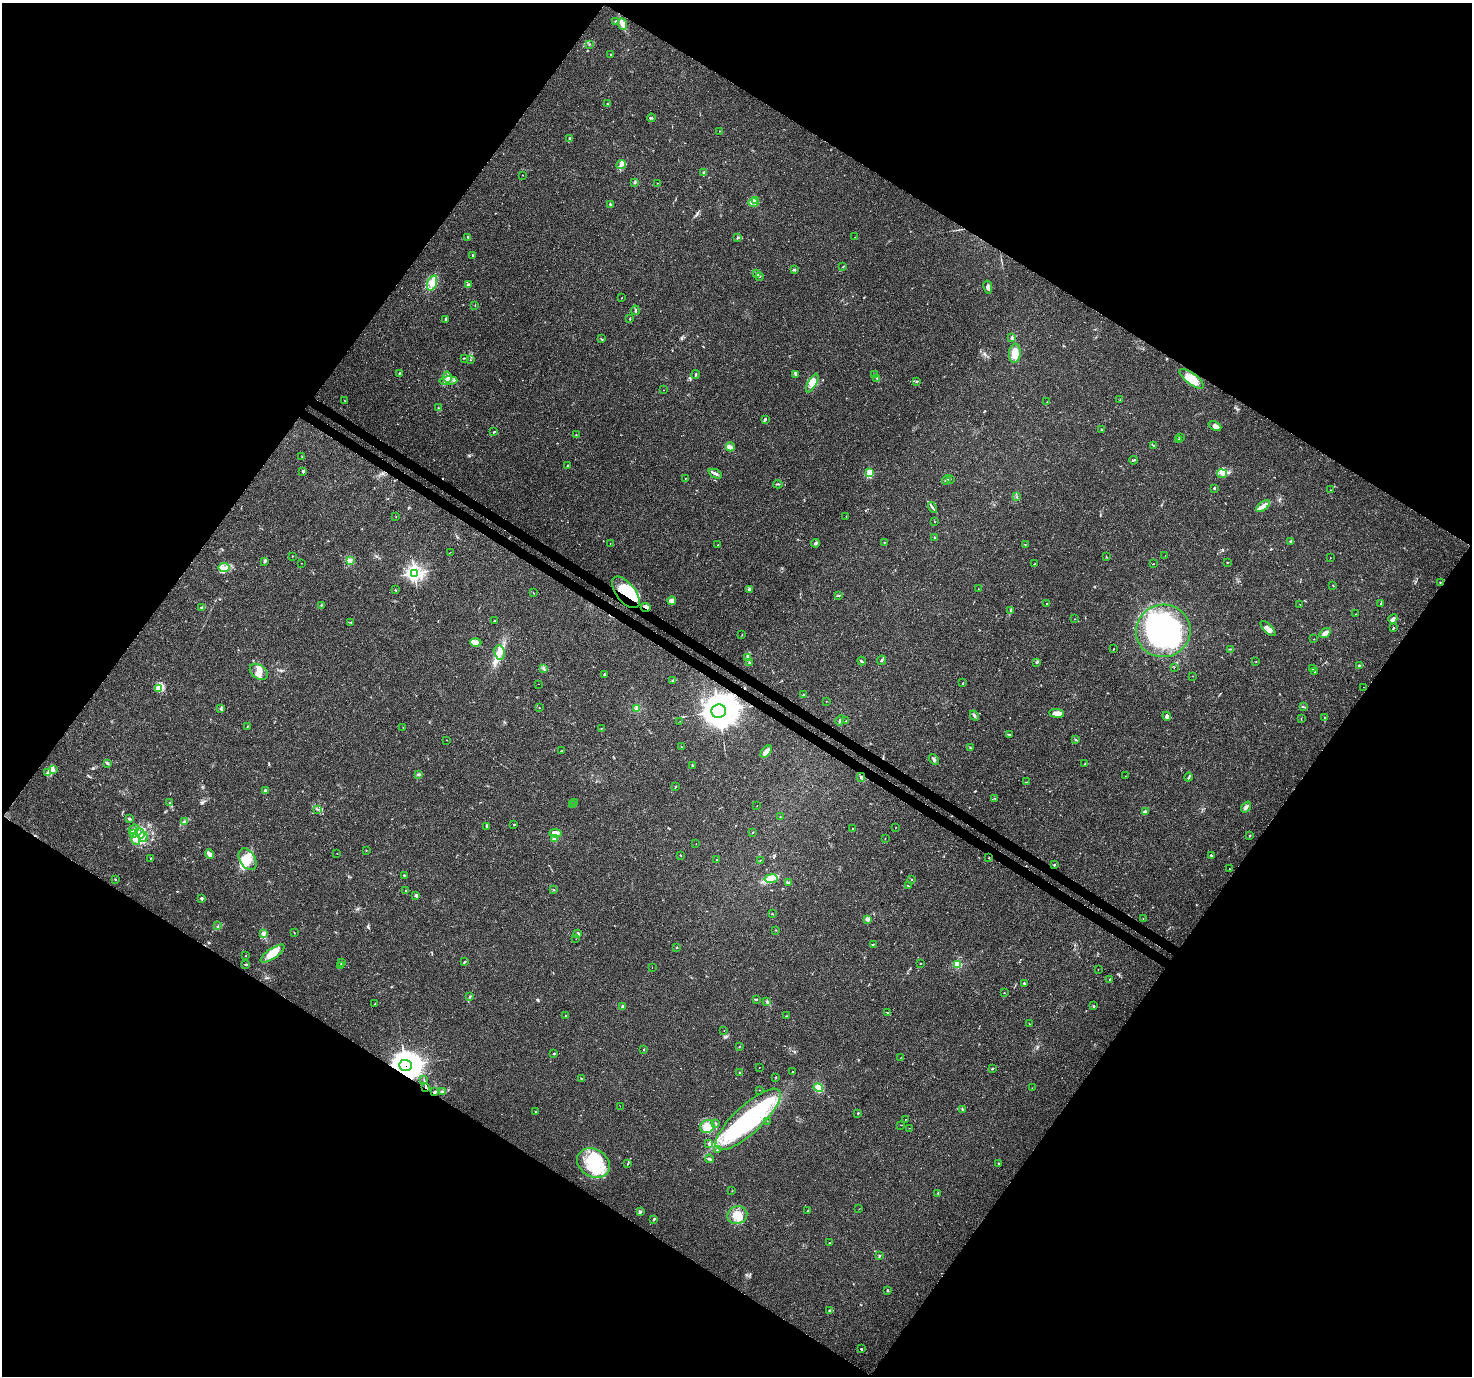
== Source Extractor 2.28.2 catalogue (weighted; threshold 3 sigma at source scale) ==
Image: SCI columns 36-5914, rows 234-5728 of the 5958 x 6028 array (HDU 1 of 3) = the unmasked area's bounding box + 8 px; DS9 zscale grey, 4 x 4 block average (1 PNG px = mean of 4 x 4 image px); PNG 1474 x 1378 px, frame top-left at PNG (2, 3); each listed source drawn as its Kron ellipse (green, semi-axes under 4 px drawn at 4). Shown black and unused: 49% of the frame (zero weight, under 3 of 4 exposures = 5% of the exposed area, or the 3 px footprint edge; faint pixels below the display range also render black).
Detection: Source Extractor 2.28.2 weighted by HDU 2 'WHT'. Background 0.0158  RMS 0.0026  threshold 0.0117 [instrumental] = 3 sigma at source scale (4.5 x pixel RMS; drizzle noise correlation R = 1.50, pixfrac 1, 0.0396/0.0396 arcsec/px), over >= 5 px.
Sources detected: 376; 10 inside a brighter object's white glare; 4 cosmic-ray / hot-pixel residue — neither listed nor drawn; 6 coinciding with a brighter row at this scale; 38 inside a brighter listed object's ellipse — not listed separately; the other 318 listed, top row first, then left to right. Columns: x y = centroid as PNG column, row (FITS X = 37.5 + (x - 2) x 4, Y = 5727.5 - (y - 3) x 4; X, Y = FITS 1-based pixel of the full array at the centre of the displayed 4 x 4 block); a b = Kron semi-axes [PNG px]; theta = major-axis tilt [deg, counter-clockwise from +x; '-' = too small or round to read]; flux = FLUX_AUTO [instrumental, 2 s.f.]
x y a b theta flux
616 21 3 2 - 1.3
622 24 6 4 -70 6.7
589 44 2 2 - 0.81
611 55 2 2 - 0.78
608 104 2 2 - 1
651 118 4 2 - 2.1
720 131 2 2 - 0.44
570 139 3 2 - 1.3
621 165 5 4 - 4.4
704 173 3 2 - 1.4
523 175 2 2 - 0.41
635 182 3 2 - 1.6
657 183 2 2 - 0.37
756 200 3 3 - 3.1
753 203 5 3 - 4.4
610 204 3 2 - 2
468 237 2 2 - 0.99
738 237 3 2 - 1.5
855 237 2 2 - 0.26
472 255 2 2 - 1.1
843 267 2 2 - 0.54
794 270 2 2 - 2.3
756 273 3 2 - 1.5
759 276 3 2 - 3.5
432 283 8 4 71 11
468 285 3 2 - 1.8
988 287 7 3 -80 4.1
622 298 2 2 - 0.39
475 305 2 2 - 0.65
635 310 4 2 - 2.6
446 319 3 2 - 1.8
630 319 2 2 - 0.87
1012 338 3 2 - 4.1
601 339 2 2 - 0.62
1015 353 9 6 84 19
465 358 2 2 - 0.57
470 360 2 2 - 0.66
400 373 2 2 - 1.2
695 374 4 2 - 2.1
795 375 2 2 - 1.2
874 375 2 2 - 0.52
447 377 5 3 - 5
877 379 3 2 - 1.6
1192 379 15 5 -36 26
449 381 9 4 4 7.2
916 381 3 2 - 1.5
812 383 10 4 61 11
663 390 2 2 - 0.32
1120 400 3 2 - 0.77
345 401 2 2 - 0.43
1047 402 2 2 - 0.51
438 408 2 2 - 0.73
765 420 3 2 - 2
1215 426 7 4 -24 5.8
1102 429 2 2 - 0.92
494 432 3 2 - 1.2
576 435 2 2 - 0.91
1180 438 3 2 - 1.2
1178 439 2 2 - 0.47
1153 445 2 2 - 0.56
730 447 4 4 - 6.4
302 456 2 2 - 0.51
1133 460 4 2 - 1.9
568 466 2 2 - 1.6
303 471 3 3 - 2.5
870 473 2 2 - 51
715 474 7 2 -25 3.8
1222 474 5 3 - 5.3
685 479 2 2 - 0.55
950 479 2 2 - 1
946 480 5 3 - 2.7
778 484 5 2 - 1.9
1214 488 2 2 - 2.6
1331 490 2 2 - 0.57
1016 497 2 2 - 0.41
1263 506 8 4 36 7.3
932 507 6 2 -60 2.8
396 516 2 2 - 0.39
846 516 2 2 - 0.65
934 522 2 2 - 0.38
934 537 2 2 - 1
1291 541 3 2 - 1.8
884 542 2 2 - 0.79
815 543 4 3 - 3
610 544 2 2 - 0.32
1025 544 2 2 - 0.65
718 545 2 2 - 1.1
450 552 2 2 - 0.31
1165 555 2 2 - 0.22
292 556 2 2 - 0.89
1106 557 2 2 - 0.58
1330 558 2 2 - 0.32
350 560 2 2 - 0.79
265 561 3 2 - 1.7
1227 562 2 2 - 0.71
301 563 2 2 - 0.45
1035 564 2 2 - 0.61
1153 564 3 2 - 0.57
224 568 5 3 - 5.2
414 573 3 3 - 210
1440 582 2 2 - 0.86
1333 585 2 2 - 0.67
750 589 4 2 - 2.1
978 589 2 2 - 0.35
395 590 3 2 - 0.82
626 592 19 9 -51 43
533 593 2 2 - 0.53
839 595 2 2 - 0.8
672 601 4 3 - 8.4
1046 603 2 2 - 0.78
1381 603 2 2 - 0.7
321 605 2 2 - 1.2
1300 605 2 2 - 0.56
646 607 5 3 - 4.2
201 608 4 3 - 2.5
1011 611 4 2 - 1.6
1356 614 2 2 - 0.53
1075 619 2 2 - 0.36
1393 619 5 2 - 5.6
495 621 3 2 - 1.1
351 622 2 2 - 0.86
1393 628 3 2 - 1.6
1268 629 10 3 -44 7.1
1163 631 27 26 - 270
1325 633 6 4 35 6.3
742 634 2 2 - 0.42
1314 639 2 2 - 0.54
476 642 5 4 - 5.6
1114 649 2 2 - 0.56
1230 649 2 2 - 0.53
500 652 7 5 -82 9.4
748 657 3 2 - 1.4
882 660 4 2 - 2.2
862 661 4 2 - 1.8
1256 661 2 2 - 0.52
1037 662 3 2 - 2
749 663 2 2 - 1.6
1359 665 3 2 - 1.1
1174 667 2 2 - 0.51
543 668 4 3 - 2.3
1312 669 2 2 - 0.63
259 672 10 7 -37 12
1315 672 2 2 - 1
604 674 2 2 - 2.7
1193 676 2 2 - 0.37
673 680 3 2 - 1
963 683 2 2 - 1.2
538 684 2 2 - 0.22
1364 687 2 2 - 0.32
159 688 3 2 - 2.3
804 695 2 2 - 7.6
826 701 2 2 - 0.47
1303 707 3 2 - 1.4
539 708 2 2 - 0.5
637 708 3 3 - 2.7
221 709 4 2 - 1.6
719 711 7 6 - 5200
1056 713 7 3 -7 8.2
974 716 5 2 - 2.9
1167 716 4 3 - 3.4
1324 717 2 2 - 0.63
1301 718 2 2 - 0.36
840 720 5 2 - 2
680 721 2 2 - 0.24
846 721 2 2 - 0.37
247 726 2 2 - 0.47
403 728 2 2 - 0.46
601 728 2 2 - 0.54
1010 735 2 2 - 0.79
447 740 2 2 - 0.28
1076 740 2 2 - 0.78
681 747 2 2 - 0.49
970 748 2 2 - 0.72
561 751 2 2 - 0.81
766 752 7 3 50 12
934 759 6 3 -50 3.2
107 763 4 2 - 2.8
1085 764 2 2 - 0.78
692 766 3 2 - 1.7
53 770 3 3 - 2.4
47 773 2 2 - 1.1
418 774 3 2 - 2.1
1125 776 2 2 - 0.24
861 777 4 2 - 2.3
1189 777 4 2 - 2.4
1026 782 2 2 - 0.48
675 787 3 2 - 0.68
265 791 2 2 - 7.9
995 799 2 2 - 0.49
170 803 2 2 - 0.7
575 803 2 2 - 0.56
573 804 2 2 - 1
757 806 2 2 - 0.23
1246 807 6 3 53 5
317 809 2 2 - 1
1145 812 4 2 - 5.3
780 817 2 2 - 0.43
129 819 3 2 - 2
184 822 2 2 - 1.3
514 825 2 2 - 0.53
487 826 3 2 - 2.9
895 828 2 2 - 0.36
134 829 5 4 - 5.1
852 829 2 2 - 0.61
753 832 2 2 - 2.2
140 833 5 3 - 6.2
555 833 6 4 -6 5.9
133 834 3 2 - 1.4
1250 835 2 2 - 1
143 837 5 2 - 3.2
555 838 2 2 - 33
885 838 2 2 - 0.55
136 839 6 3 -75 7
696 844 2 2 - 0.45
366 850 2 2 - 0.55
337 853 2 2 - 1.1
209 854 5 2 - 8
680 855 2 2 - 0.67
1211 855 2 2 - 1.8
151 858 2 2 - 0.62
989 858 2 2 - 1.7
247 859 12 7 -59 29
717 860 2 2 - 0.39
760 860 2 2 - 0.37
1054 865 2 2 - 5
1229 869 2 2 - 0.54
404 875 2 2 - 2
115 879 2 2 - 0.9
771 879 7 4 10 8.5
912 879 2 2 - 0.94
789 882 3 2 - 2.6
908 886 2 2 - 1
554 890 2 2 - 0.55
406 891 2 2 - 0.51
416 895 3 2 - 1.3
202 898 2 2 - 4.3
772 914 2 2 - 0.8
1143 918 2 2 - 0.91
867 919 2 2 - 20
218 926 3 2 - 0.84
776 930 2 2 - 0.49
263 933 4 3 - 4.7
294 933 2 2 - 0.8
578 934 2 2 - 11
576 939 2 2 - 0.33
873 944 3 2 - 0.91
676 947 2 2 - 1.2
273 953 14 5 34 23
246 956 2 2 - 0.51
341 962 3 2 - 1.2
464 962 3 2 - 1.7
920 963 2 2 - 0.66
245 964 3 2 - 1.3
958 964 2 2 - 68
341 965 2 2 - 0.73
652 967 2 2 - 0.33
1098 970 2 2 - 0.46
1109 979 2 2 - 0.84
1024 983 2 2 - 4.7
1004 993 2 2 - 0.49
469 996 3 2 - 0.77
756 1000 3 2 - 1.7
767 1001 4 2 - 2.3
375 1004 2 2 - 0.65
623 1006 2 2 - 3.3
1093 1006 3 2 - 1.1
888 1013 3 2 - 1.1
566 1016 2 2 - 0.96
787 1016 3 2 - 1.1
1029 1024 2 2 - 0.4
724 1030 2 2 - 0.33
739 1047 2 2 - 0.81
644 1049 2 2 - 1.8
554 1054 2 2 - 2.6
901 1057 2 2 - 0.35
405 1065 6 5 - 2400
759 1067 2 2 - 0.5
993 1069 2 2 - 0.53
739 1072 2 2 - 0.98
793 1072 2 2 - 0.83
776 1077 2 2 - 0.83
581 1078 2 2 - 0.59
424 1080 2 2 - 0.47
426 1087 3 2 - 1.3
818 1088 5 4 - 13
1032 1088 2 2 - 0.22
759 1090 2 2 - 0.42
434 1092 3 2 - 1.4
442 1092 2 2 - 0.85
620 1106 2 2 - 0.22
962 1109 3 2 - 1.2
536 1112 2 2 - 1.1
858 1113 2 2 - 1.1
748 1119 42 14 43 190
905 1119 2 2 - 0.69
767 1121 2 2 - 0.42
716 1123 3 2 - 0.99
901 1125 2 2 - 0.38
707 1127 7 6 - 13
909 1128 2 2 - 0.28
709 1144 4 3 - 2.2
717 1150 2 2 - 4.6
709 1159 4 2 - 2.5
594 1163 17 13 -30 68
628 1163 3 2 - 1.2
999 1164 3 2 - 1.1
732 1191 2 2 - 0.55
938 1193 2 2 - 1.2
859 1209 2 2 - 0.46
808 1210 3 2 - 1
641 1212 3 2 - 1
737 1215 10 8 23 19
654 1219 3 2 - 2.3
830 1243 3 2 - 1.3
879 1256 3 2 - 1.3
888 1290 3 2 - 1.4
829 1310 3 2 - 1.4
861 1349 2 2 - 1.5
Overlapping masked pixels (flux is a lower limit): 5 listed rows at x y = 626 592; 646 607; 719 711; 405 1065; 426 1087
Diffuse or blended objects may show on this block-average render without a row.